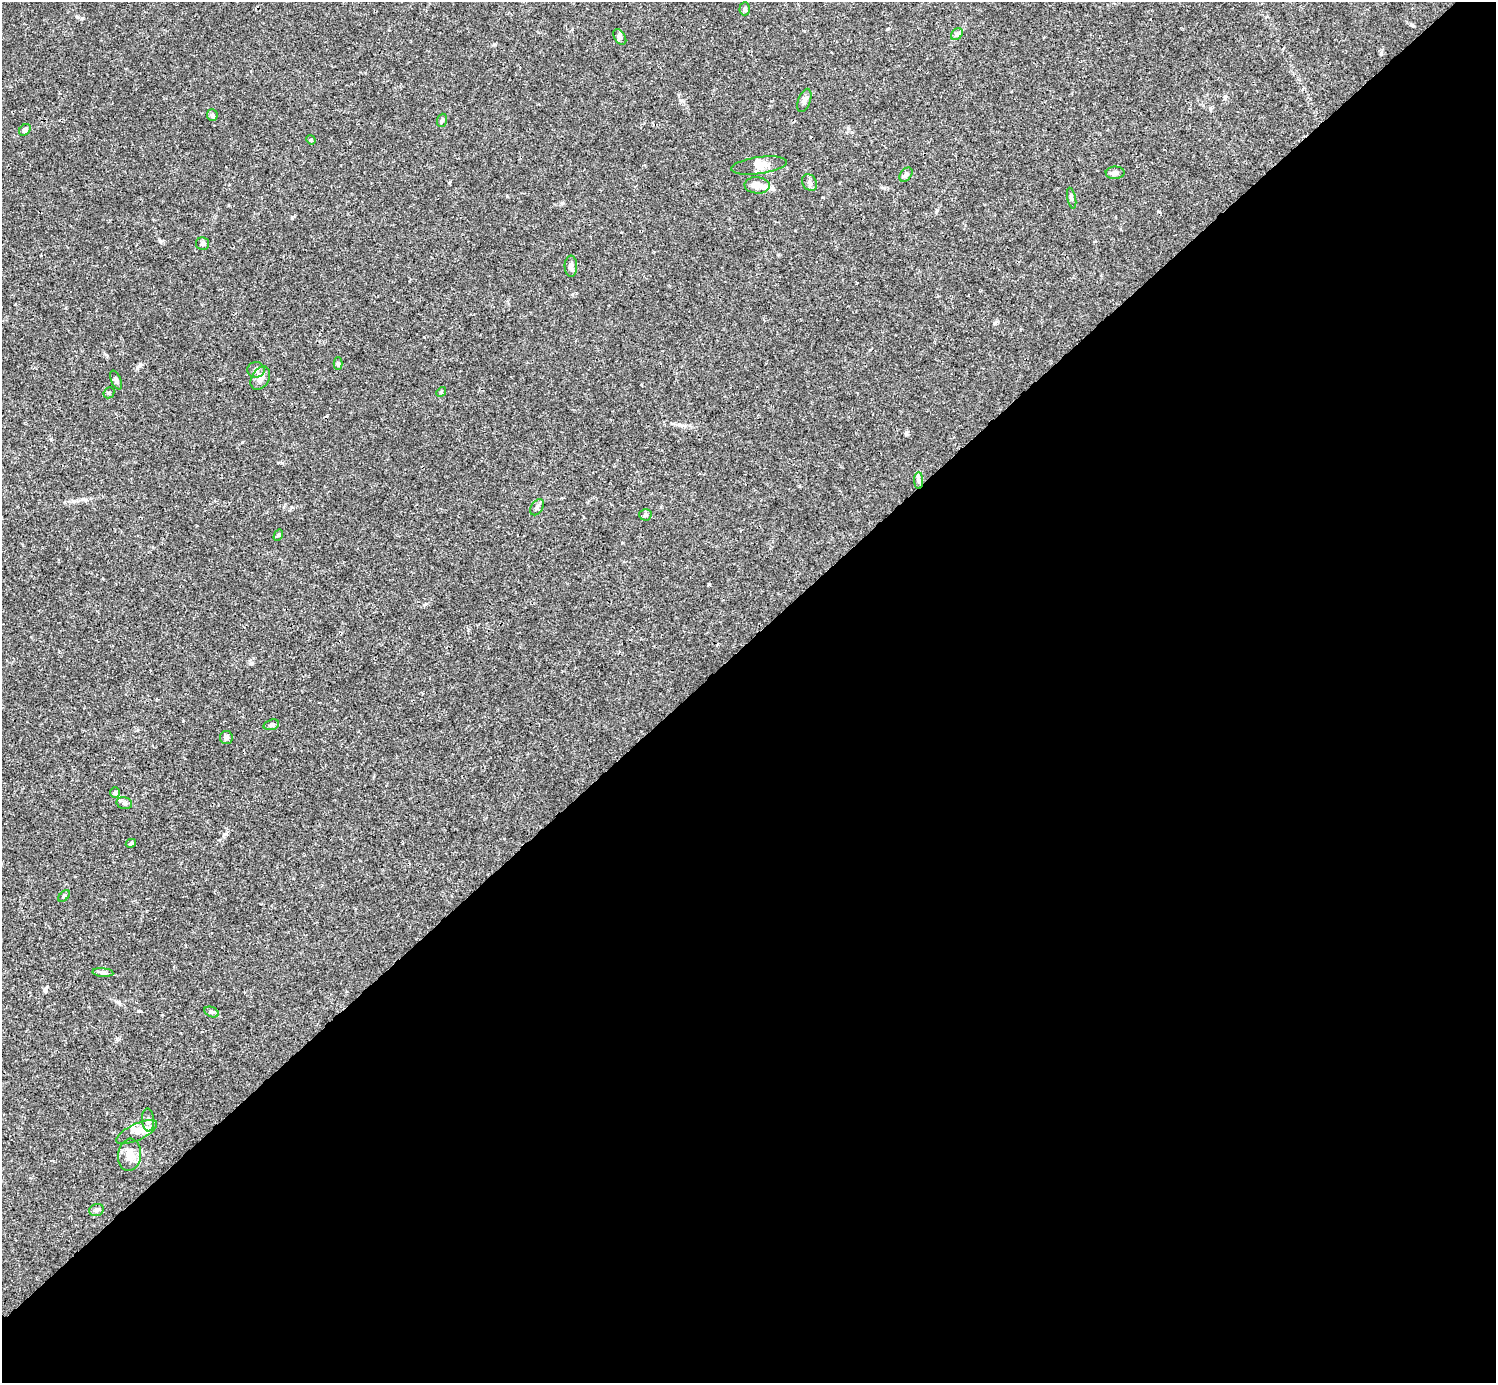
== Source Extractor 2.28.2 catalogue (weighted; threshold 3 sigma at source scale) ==
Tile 12 of 4 x 4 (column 4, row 3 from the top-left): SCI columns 4485-5978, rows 1539-2919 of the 5982 x 5981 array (HDU 1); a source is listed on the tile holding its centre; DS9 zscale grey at full resolution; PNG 1498 x 1385 px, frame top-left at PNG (2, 2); each listed source drawn as its Kron ellipse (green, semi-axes under 4 px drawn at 4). Shown black and unused: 54% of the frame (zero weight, under 3 of 4 exposures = <1% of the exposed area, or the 3 px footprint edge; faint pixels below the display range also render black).
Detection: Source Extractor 2.28.2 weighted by HDU 2 'WHT'; one run over the whole footprint, this tile lists its part. Background 0.0165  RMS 0.0022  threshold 0.00978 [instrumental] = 3 sigma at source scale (4.5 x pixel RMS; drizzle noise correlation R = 1.50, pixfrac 1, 0.05/0.05 arcsec/px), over >= 5 px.
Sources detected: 41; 3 inside a brighter listed object's ellipse — not listed separately; the other 38 listed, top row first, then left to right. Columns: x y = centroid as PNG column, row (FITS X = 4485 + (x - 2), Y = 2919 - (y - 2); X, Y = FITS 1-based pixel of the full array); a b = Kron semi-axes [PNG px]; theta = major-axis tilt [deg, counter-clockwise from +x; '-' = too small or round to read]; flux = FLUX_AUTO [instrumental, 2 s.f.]
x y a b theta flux
745 9 6 5 - 0.48
957 34 7 5 44 0.49
620 37 8 5 -59 0.54
804 100 12 6 70 0.81
212 115 6 5 - 0.34
442 120 7 5 71 0.44
25 130 6 5 - 0.6
311 140 5 4 - 0.21
759 166 28 8 8 2.1
1115 173 9 6 1 0.68
906 175 8 5 51 0.72
810 183 9 7 -55 0.67
757 185 12 8 -4 1.6
1072 198 10 4 -78 0.44
203 244 7 6 - 0.53
571 266 10 6 -88 0.71
338 364 6 4 -89 0.38
256 370 8 8 - 0.79
260 378 12 8 59 1.5
116 380 10 5 -68 0.54
441 392 5 4 - 0.23
109 393 6 5 - 0.3
919 481 8 4 -89 0.55
537 507 9 5 54 0.66
645 515 6 5 - 0.49
278 535 6 4 59 0.27
271 725 8 5 17 0.43
226 738 6 6 - 0.53
115 792 5 4 - 0.29
124 803 8 6 -14 0.51
131 843 5 4 - 0.37
64 896 7 4 45 0.32
103 973 10 4 -5 0.54
211 1012 7 5 -24 0.44
148 1120 11 6 -85 0.85
137 1132 22 8 25 1.9
129 1155 16 11 83 2.2
96 1210 7 5 16 0.52
Unlisted compact peaks at least as high as the median listed source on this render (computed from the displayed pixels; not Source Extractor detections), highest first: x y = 160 241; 1381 53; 224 834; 994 323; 681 100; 449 183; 906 434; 45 991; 82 18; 183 721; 292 217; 562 203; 507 196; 242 442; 887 29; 1158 211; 1225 97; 282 463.